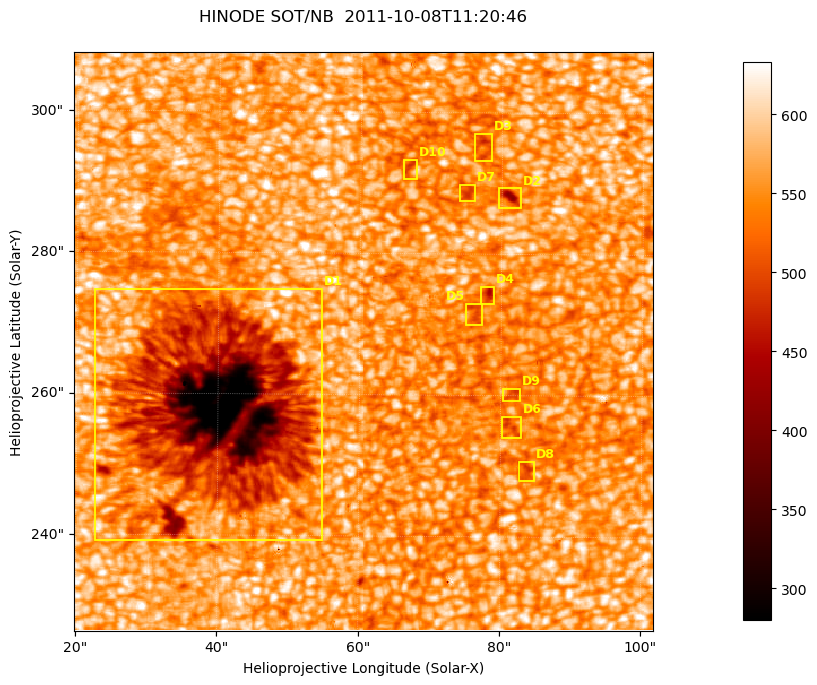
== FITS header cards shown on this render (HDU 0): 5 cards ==
TELESCOP= 'HINODE'
INSTRUME= 'SOT/NB'
DATE_OBS= '2011-10-08T11:20:46.104'
CTYPE1  = 'Solar-X'
CTYPE2  = 'Solar-Y'

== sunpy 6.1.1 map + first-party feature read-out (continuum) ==
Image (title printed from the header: HINODE SOT/NB  2011-10-08T11:20:46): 512 x 512 px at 0.16 arcsec/px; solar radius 960 arcsec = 6000 px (partial field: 0.2% of the solar disc is inside the frame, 100% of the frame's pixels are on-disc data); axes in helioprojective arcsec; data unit not stated in the header (colour bar unlabelled)
Orientation: roll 0.412 deg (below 1 deg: not rotated)
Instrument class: CONTINUUM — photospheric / low-chromospheric filtergram (TF Fe I 5576): granulation and sunspots, dark-feature search
Dark features (sunspots / pores): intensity divided by the frame's on-disc median (partial field: no limb-darkening profile); reference = the frame's on-disc median (the 8%-of-disc-diameter window exceeds this field); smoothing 3 px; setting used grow <= 0.92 with closing radius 1 px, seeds <= 0.88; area >= 65 px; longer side >= 6 px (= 0.96 arcsec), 3 px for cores <= 0.7; partial field; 10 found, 10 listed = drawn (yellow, D1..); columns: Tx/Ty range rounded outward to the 1 arcsec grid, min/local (2 s.f., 1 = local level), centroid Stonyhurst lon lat
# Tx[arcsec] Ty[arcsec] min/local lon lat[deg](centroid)
D1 22..55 239..275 0.45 +3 +22
D2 79..83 286..290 0.75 +5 +24
D3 76..79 293..297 0.85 +5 +24
D4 77..79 273..276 0.8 +5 +23
D5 75..78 270..273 0.88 +5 +23
D6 80..83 254..257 0.87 +5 +22
D7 74..77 287..290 0.86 +5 +24
D8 82..85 247..251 0.87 +5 +21
D9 80..83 259..261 0.87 +5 +22
D10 66..68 290..294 0.87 +4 +24